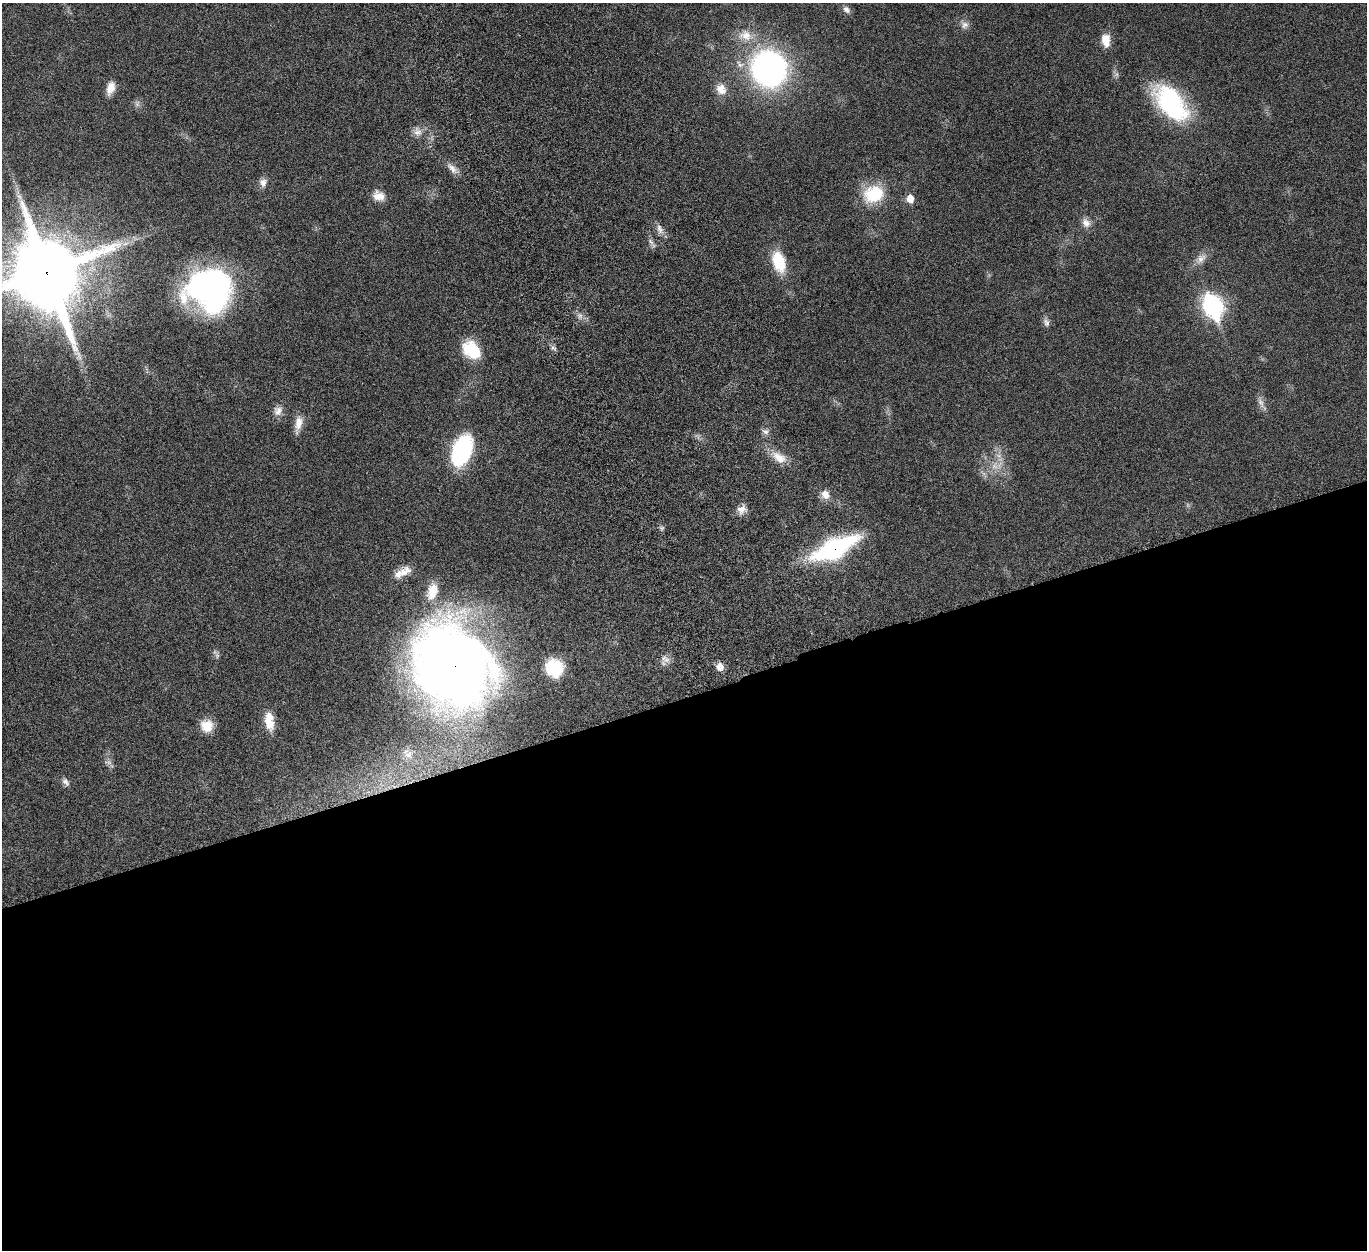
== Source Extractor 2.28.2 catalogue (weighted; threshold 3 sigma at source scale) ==
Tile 15 of 4 x 4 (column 3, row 4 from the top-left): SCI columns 2839-4203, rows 332-1579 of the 5676 x 5537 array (HDU 1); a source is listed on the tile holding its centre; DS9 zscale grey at full resolution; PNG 1369 x 1252 px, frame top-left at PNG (2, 3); no overlay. Shown black and unused: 44% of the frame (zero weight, under 5 of 10 exposures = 6% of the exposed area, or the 3 px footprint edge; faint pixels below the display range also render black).
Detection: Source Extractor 2.28.2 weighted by HDU 2 'WHT'; one run over the whole footprint, this tile lists its part. Background 0.0277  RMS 0.0018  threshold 0.00725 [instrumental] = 3 sigma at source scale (4.09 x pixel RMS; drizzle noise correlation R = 1.36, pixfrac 0.8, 0.05/0.05 arcsec/px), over >= 5 px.
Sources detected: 52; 1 too faint to see at this stretch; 1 inside a brighter object's white glare — not listed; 1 inside a brighter listed object's ellipse — not listed separately; the other 49 listed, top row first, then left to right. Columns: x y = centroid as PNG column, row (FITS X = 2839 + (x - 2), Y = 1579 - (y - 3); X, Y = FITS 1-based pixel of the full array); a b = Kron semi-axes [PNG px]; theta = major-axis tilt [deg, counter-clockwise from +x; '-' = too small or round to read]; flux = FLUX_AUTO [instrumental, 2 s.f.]
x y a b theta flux
846 9 11 8 -45 0.75
965 25 11 10 - 0.9
745 35 22 15 -11 3.1
1106 40 16 10 -85 2.1
769 69 33 30 -63 47
110 88 15 8 73 1.7
721 89 14 12 -67 2
1171 103 41 22 -50 22
137 104 9 6 76 0.53
417 132 13 11 -63 1.2
452 168 19 8 -41 1.2
263 182 12 10 79 1
874 194 27 21 17 6.9
379 196 14 11 -24 1.8
910 199 9 7 -79 1.7
1086 223 14 9 -63 1.1
660 229 16 6 -70 0.96
651 242 10 5 -54 0.51
1201 259 18 10 46 1.4
779 262 26 14 -72 5.3
47 270 38 32 -71 660
209 290 45 40 -15 45
1213 306 14 10 -66 34
580 316 8 6 69 0.6
1046 322 12 7 -62 0.66
553 348 7 4 -19 0.36
471 350 24 18 -43 5.4
1261 403 17 6 -70 0.92
278 411 13 11 62 1.2
298 424 23 9 78 1.7
765 432 10 7 -29 0.65
462 451 30 17 69 16
779 457 24 12 -31 2.6
995 466 14 11 89 1.9
825 494 12 9 -60 1.4
742 509 13 9 43 1.3
662 528 7 4 -90 0.32
834 548 41 15 26 28
404 572 19 12 32 1.9
432 591 25 15 74 3.7
666 660 11 9 11 1
452 664 75 63 -54 180
720 667 9 8 - 1.4
554 668 17 16 - 8.2
269 721 21 10 -83 3.3
207 726 15 14 - 2.4
408 755 11 8 29 0.83
109 762 8 6 -45 0.56
66 782 12 7 -53 0.65
Overlapping masked pixels (flux is a lower limit): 3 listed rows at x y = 47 270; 834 548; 452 664
Isophote crosses this tile's border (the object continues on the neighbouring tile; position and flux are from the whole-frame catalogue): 1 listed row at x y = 47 270